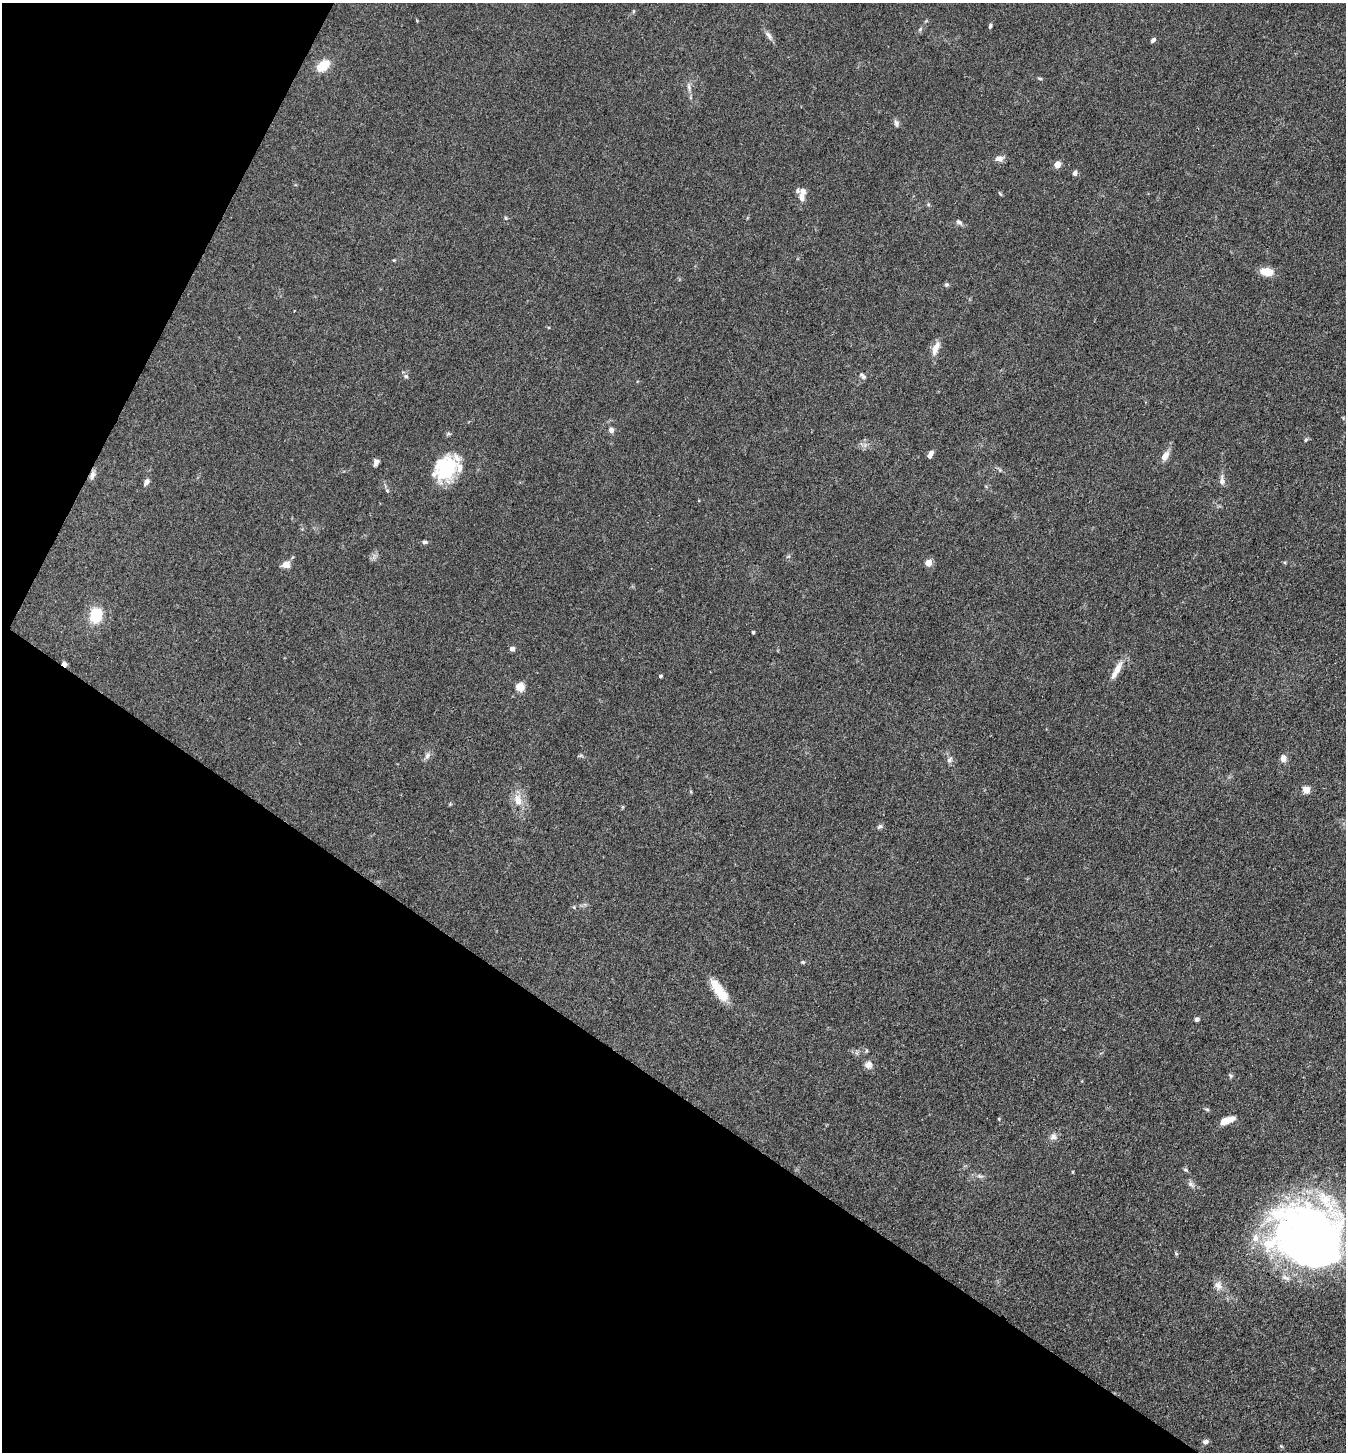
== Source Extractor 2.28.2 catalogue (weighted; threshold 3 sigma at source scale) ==
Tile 9 of 4 x 4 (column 1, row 3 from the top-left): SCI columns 287-1630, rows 1453-2902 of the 5809 x 5802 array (HDU 1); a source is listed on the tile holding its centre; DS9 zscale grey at full resolution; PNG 1348 x 1454 px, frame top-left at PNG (2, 3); no overlay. Shown black and unused: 31% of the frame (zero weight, under 3 of 4 exposures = <1% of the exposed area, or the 3 px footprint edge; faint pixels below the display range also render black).
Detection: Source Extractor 2.28.2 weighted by HDU 2 'WHT'; one run over the whole footprint, this tile lists its part. Background 0.0789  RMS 0.0063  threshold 0.0282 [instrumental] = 3 sigma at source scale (4.5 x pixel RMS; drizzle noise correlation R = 1.50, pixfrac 1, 0.05/0.05 arcsec/px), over >= 5 px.
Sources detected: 78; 2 inside a brighter object's white glare — not listed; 6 inside a brighter listed object's ellipse — not listed separately; the other 70 listed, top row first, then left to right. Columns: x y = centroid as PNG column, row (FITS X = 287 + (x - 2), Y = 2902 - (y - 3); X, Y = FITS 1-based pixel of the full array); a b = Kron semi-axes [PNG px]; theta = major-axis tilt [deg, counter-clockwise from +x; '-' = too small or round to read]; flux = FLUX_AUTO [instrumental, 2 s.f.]
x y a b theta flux
633 11 5 3 - 0.7
990 26 6 4 80 1
920 29 7 4 46 1
769 36 15 6 -53 2.8
1153 40 5 4 - 1.9
323 66 13 9 39 14
1040 78 7 3 -9 0.78
689 87 12 5 -77 2.4
896 123 10 6 -75 1.7
999 159 9 7 8 3.9
1057 165 6 5 - 6.6
1075 173 6 5 - 1.9
1000 194 7 3 -48 0.71
801 197 11 7 -86 4.3
505 218 6 4 -88 0.77
959 222 10 6 -30 1.8
394 260 5 4 - 0.6
1267 272 14 8 -8 10
946 285 6 6 - 1.2
935 348 17 7 67 6.2
406 376 7 5 -4 1.4
863 376 11 6 -43 1.8
611 430 7 6 - 2.2
1306 440 6 4 60 0.87
930 454 10 5 64 2.6
1165 456 11 7 57 5.2
376 462 8 5 73 2.5
446 469 33 22 67 33
1000 470 6 4 -71 0.82
92 475 12 6 71 2.9
1222 480 15 6 -87 2.9
146 482 7 5 58 2.9
387 490 5 5 - 0.86
425 542 7 5 -1 1.4
374 557 10 4 77 1.8
928 563 5 5 - 10
286 564 11 9 23 3.9
96 615 18 14 81 17
753 632 3 3 - 1
512 649 6 5 - 2
64 664 6 4 -40 3
1116 670 29 7 61 7
660 676 4 3 - 1.2
519 687 6 5 - 24
427 755 11 6 65 2.3
580 756 7 4 0 0.95
1283 758 7 6 - 4.5
949 760 9 6 51 2
1306 790 5 5 - 16
518 800 18 11 -70 8.7
880 826 8 6 21 1.5
574 907 6 3 -72 0.65
803 962 5 4 - 0.83
719 991 30 10 -55 14
1197 1019 5 5 - 1.7
868 1065 8 8 - 3.9
1231 1076 6 5 - 1
1207 1109 7 3 -9 0.86
999 1119 5 3 - 0.47
1226 1120 15 6 21 9.5
1053 1136 9 8 - 3
1185 1170 7 4 -19 0.98
980 1176 9 5 -13 1.8
1191 1184 12 6 -40 2.2
1314 1235 71 56 84 350
1255 1238 12 10 83 6.4
1176 1253 6 4 -47 0.79
1218 1285 14 11 -59 4.8
1206 1442 8 6 3 1.8
1281 1446 5 4 - 0.7
Overlapping masked pixels (flux is a lower limit): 2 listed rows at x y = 92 475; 64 664